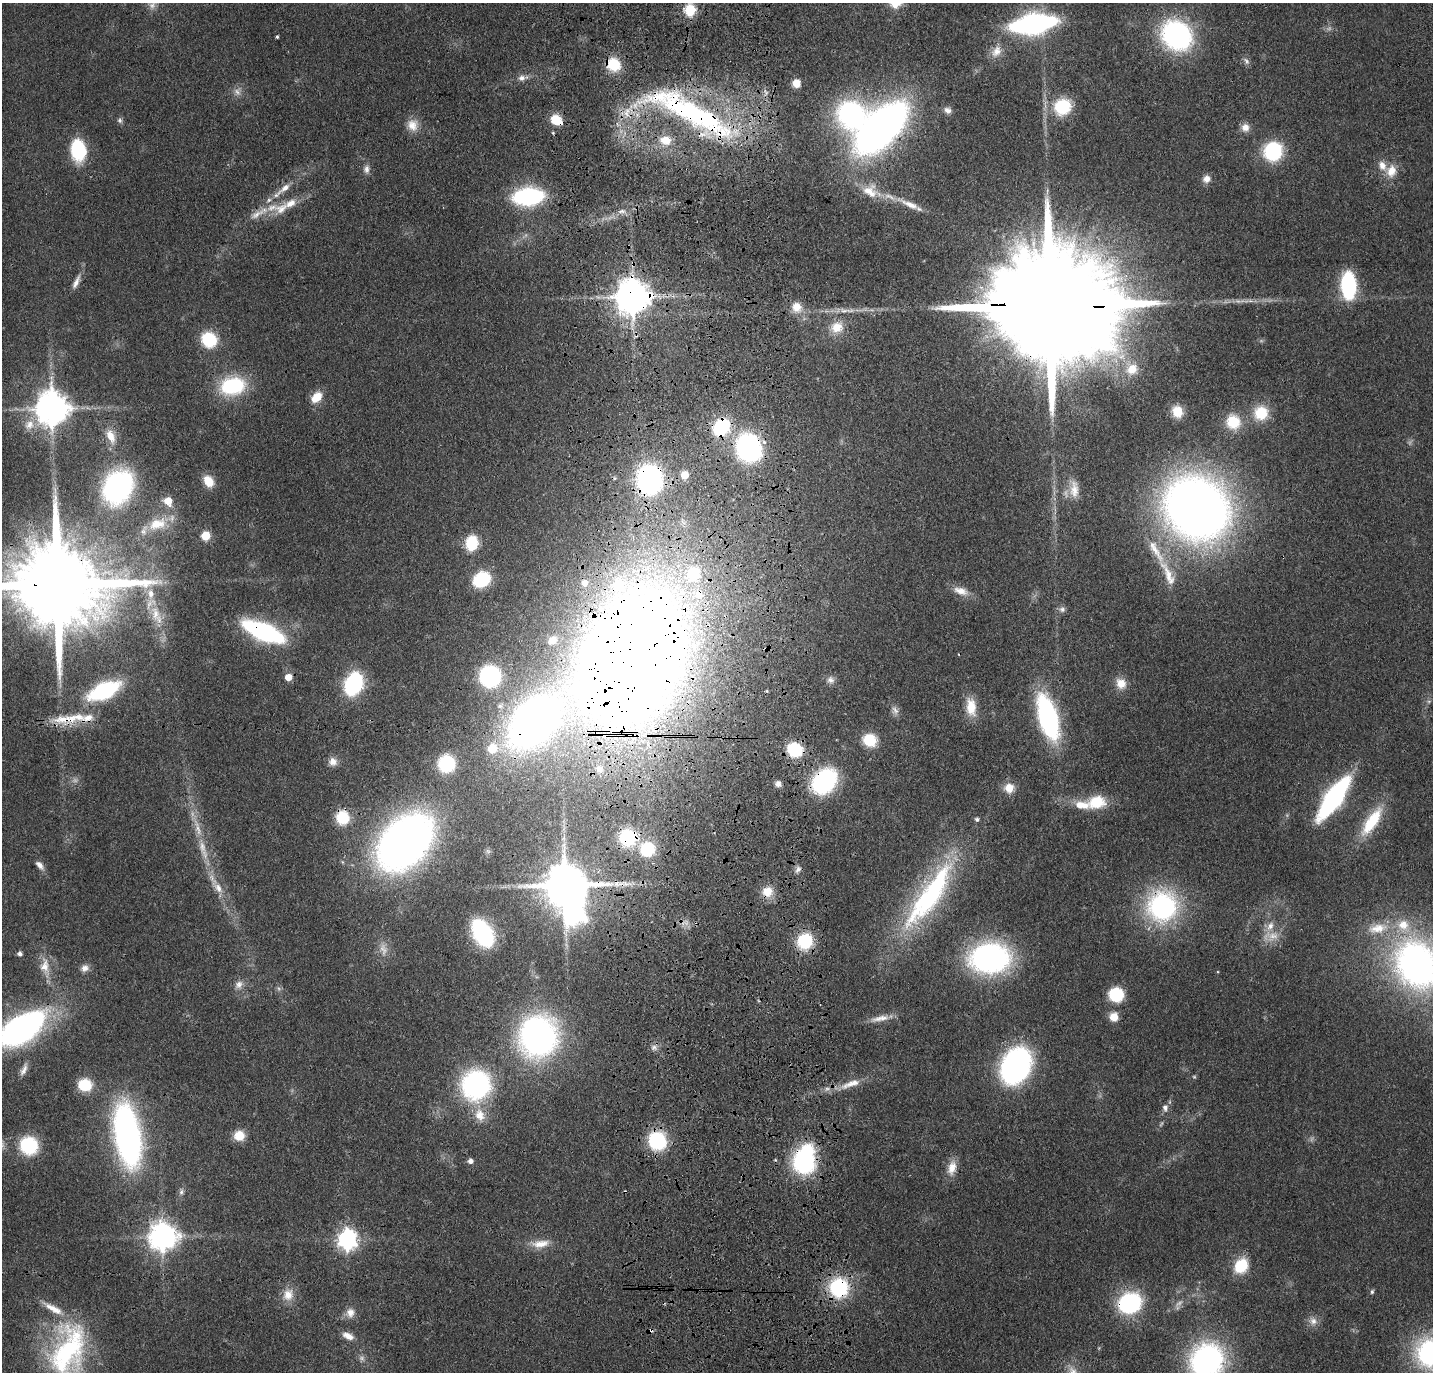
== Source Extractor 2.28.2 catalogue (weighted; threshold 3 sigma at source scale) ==
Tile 5 of 3 x 3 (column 2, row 2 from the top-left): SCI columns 1547-2977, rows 1484-2853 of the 4525 x 4336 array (HDU 1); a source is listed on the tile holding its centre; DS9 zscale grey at full resolution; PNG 1435 x 1374 px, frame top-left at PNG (2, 3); no overlay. Shown black and unused: <1% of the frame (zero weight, under 3 of 4 exposures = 6% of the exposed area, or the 3 px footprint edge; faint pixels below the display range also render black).
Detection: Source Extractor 2.28.2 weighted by HDU 2 'WHT'; one run over the whole footprint, this tile lists its part. Background 0.0633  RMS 0.006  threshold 0.0272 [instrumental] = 3 sigma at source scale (4.5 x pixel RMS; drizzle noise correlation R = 1.50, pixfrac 1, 0.05/0.05 arcsec/px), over >= 5 px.
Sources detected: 193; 12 too faint to see at this stretch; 4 inside a brighter object's white glare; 4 cosmic-ray / hot-pixel residue — not listed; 19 inside a brighter listed object's ellipse — not listed separately; the other 154 listed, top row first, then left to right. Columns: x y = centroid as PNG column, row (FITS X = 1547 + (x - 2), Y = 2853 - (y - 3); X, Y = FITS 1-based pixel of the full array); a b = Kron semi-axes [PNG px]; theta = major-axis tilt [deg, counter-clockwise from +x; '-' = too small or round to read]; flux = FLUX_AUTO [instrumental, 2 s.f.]
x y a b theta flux
152 5 12 10 61 4.6
690 10 6 6 - 65
1033 24 32 13 9 190
1176 35 24 21 -41 140
277 37 3 3 - 0.87
996 51 17 12 49 7.4
1246 61 11 6 -61 2.2
522 78 11 8 7 3.6
796 83 7 7 - 7.7
237 92 12 9 -65 3.8
1062 107 18 16 30 32
948 110 10 8 -25 3.1
690 113 137 31 -27 180
851 114 22 21 - 130
120 120 7 7 - 1.7
555 120 10 9 - 12
412 125 16 15 - 8.4
1245 127 11 10 - 4.9
881 128 45 23 46 430
665 140 17 14 -12 12
78 150 23 11 -84 32
1273 151 14 13 - 59
366 169 11 8 -88 3.2
1391 171 18 13 77 9.7
1207 179 10 9 - 4.3
285 188 22 7 37 7.2
871 191 27 18 -23 15
528 196 21 12 6 110
910 204 36 8 -24 10
281 209 21 14 30 12
622 211 12 6 4 3.2
257 214 26 9 29 8.6
76 282 20 6 65 4.5
1348 285 19 10 -88 84
633 297 10 10 - 1700
1250 301 7 5 -1 1.8
1049 306 62 24 -1 46000
797 307 14 13 - 9.2
844 311 16 7 -7 4.9
837 327 19 16 30 13
209 340 13 12 - 33
1132 369 17 15 26 12
232 386 28 19 11 45
316 397 13 8 42 12
52 408 10 10 - 1400
1177 411 11 10 - 11
1261 413 16 16 - 19
1233 422 18 18 - 17
29 424 15 14 - 8.6
721 427 15 12 48 51
111 436 21 10 -67 9.4
764 442 6 5 - 1.8
749 448 19 16 -69 150
685 475 5 5 - 17
650 479 17 14 -83 190
208 481 13 9 -56 11
117 487 27 21 59 140
1074 489 27 12 -85 10
168 501 7 6 - 11
1197 508 45 39 -42 770
157 524 30 17 19 20
205 536 5 5 - 29
472 543 10 8 80 37
1156 551 42 11 -59 18
693 574 15 14 - 25
481 579 12 10 29 50
59 585 30 21 -2 15000
961 591 22 10 -18 7.4
1062 609 9 8 - 2.2
155 614 25 13 -79 14
263 631 34 13 -23 110
629 658 107 91 67 1500
490 676 13 12 - 94
288 677 5 5 - 11
830 680 10 9 - 3.3
1121 683 13 12 - 7.9
353 684 14 10 67 110
104 691 26 12 24 78
971 707 24 12 -83 13
895 710 13 8 -69 3.4
1048 717 34 14 -74 130
69 718 52 12 8 21
532 723 48 32 49 360
870 740 11 10 - 23
492 748 12 11 - 14
795 750 13 11 -30 35
333 762 11 10 - 4.6
446 764 12 12 - 41
599 769 10 8 47 3.3
824 781 24 18 48 79
778 784 8 8 - 3.1
1009 788 12 12 - 7.8
1333 798 38 13 56 120
1096 802 23 16 10 20
342 818 13 12 - 23
1372 822 37 12 56 29
198 828 29 8 -73 11
628 837 18 17 - 33
405 842 50 34 47 430
647 849 11 10 - 36
40 865 13 7 -48 3.5
798 869 11 6 58 2.5
616 883 10 8 74 3.8
565 886 17 13 -64 3100
218 888 19 10 -52 7.8
767 891 14 14 - 10
930 895 96 24 56 130
1162 906 31 30 - 110
1270 926 14 9 65 5.5
1378 928 30 13 11 15
482 933 18 11 -60 120
805 941 12 11 - 44
20 954 5 4 - 2.3
990 958 30 22 3 190
1417 964 45 36 -60 260
45 967 27 13 -80 11
85 968 10 9 - 3.8
239 984 13 10 37 4.5
1116 994 10 9 - 43
1114 1017 9 9 - 7.9
880 1018 29 8 11 6.9
21 1029 37 18 34 280
538 1036 34 30 88 230
654 1047 9 8 - 2.9
1016 1066 24 18 63 210
24 1070 17 7 67 3.9
851 1084 33 9 20 10
85 1085 11 10 - 23
475 1085 26 25 - 120
1165 1108 10 7 -83 3.3
480 1115 20 14 -72 11
127 1135 40 16 -81 300
239 1135 11 10 - 11
657 1141 14 13 - 58
29 1145 14 13 - 50
470 1161 6 6 - 2.6
804 1161 25 17 76 94
952 1168 20 11 77 8.6
181 1192 10 6 78 2.2
162 1237 9 9 - 890
347 1240 8 7 - 350
541 1244 25 10 8 9.3
1241 1266 13 11 55 28
839 1288 16 16 - 56
1372 1292 6 5 - 1.2
288 1295 17 14 73 8.8
1130 1303 20 17 22 73
350 1313 13 11 86 5.5
1313 1321 12 11 - 4.9
651 1330 5 5 - 1.9
348 1336 15 8 -25 5.5
68 1350 74 41 72 110
1429 1353 21 18 88 120
1207 1361 28 25 55 160
Overlapping masked pixels (flux is a lower limit): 28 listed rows (the first 20) at x y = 690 113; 555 120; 528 196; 633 297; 1049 306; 721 427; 749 448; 650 479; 59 585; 263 631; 629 658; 69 718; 532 723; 795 750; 824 781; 342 818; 628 837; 405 842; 616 883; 565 886
Isophote crosses this tile's border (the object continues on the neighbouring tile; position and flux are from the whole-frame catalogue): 6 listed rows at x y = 59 585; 1417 964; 21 1029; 68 1350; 1429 1353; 1207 1361